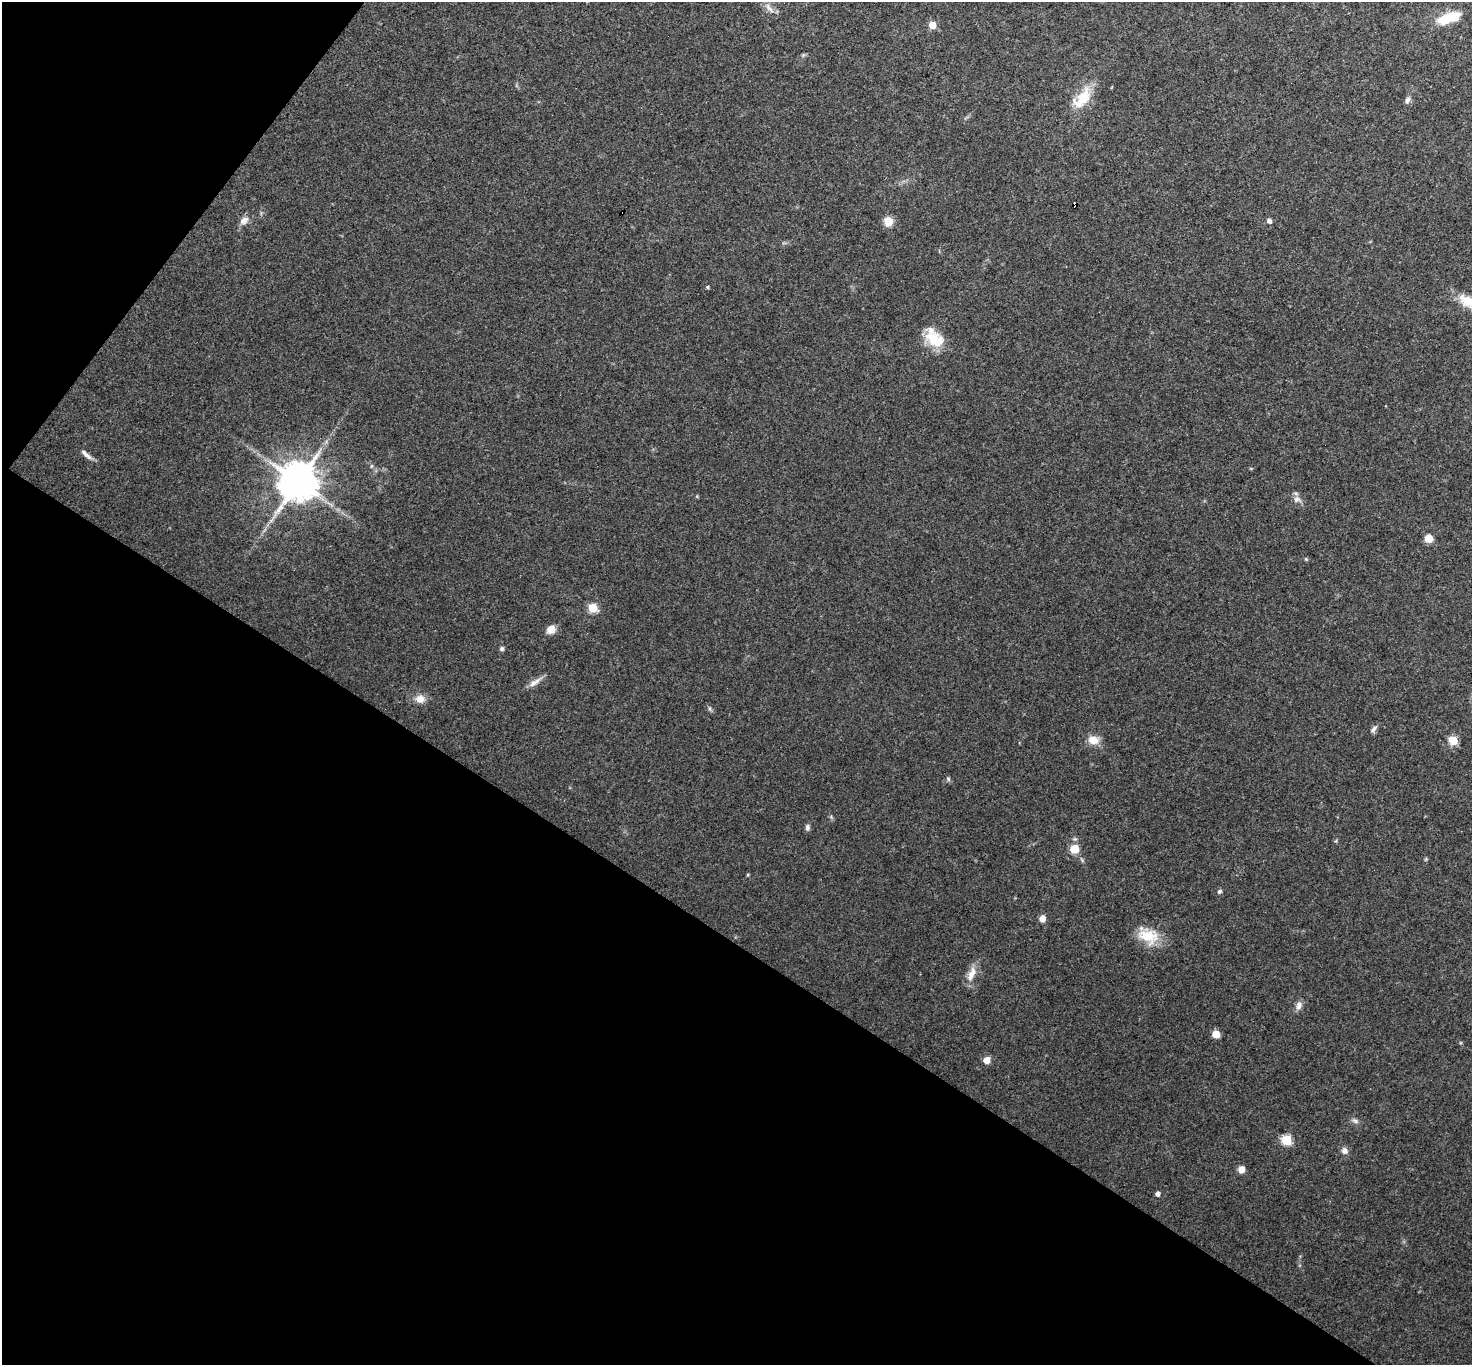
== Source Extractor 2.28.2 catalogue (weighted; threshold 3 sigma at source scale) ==
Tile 9 of 4 x 4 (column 1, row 3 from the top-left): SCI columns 1-1470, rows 1511-2873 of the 5882 x 5888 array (HDU 1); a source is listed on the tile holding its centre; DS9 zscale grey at full resolution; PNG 1474 x 1367 px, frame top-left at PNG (2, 2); no overlay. Shown black and unused: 35% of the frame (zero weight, under 3 of 4 exposures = <1% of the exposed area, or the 3 px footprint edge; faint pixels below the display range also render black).
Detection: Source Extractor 2.28.2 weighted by HDU 2 'WHT'; one run over the whole footprint, this tile lists its part. Background 0.0664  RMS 0.0077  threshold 0.0347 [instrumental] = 3 sigma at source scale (4.5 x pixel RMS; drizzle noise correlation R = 1.50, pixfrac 1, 0.05/0.05 arcsec/px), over >= 5 px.
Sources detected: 44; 1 cosmic-ray / hot-pixel residue — not listed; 1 inside a brighter listed object's ellipse — not listed separately; the other 42 listed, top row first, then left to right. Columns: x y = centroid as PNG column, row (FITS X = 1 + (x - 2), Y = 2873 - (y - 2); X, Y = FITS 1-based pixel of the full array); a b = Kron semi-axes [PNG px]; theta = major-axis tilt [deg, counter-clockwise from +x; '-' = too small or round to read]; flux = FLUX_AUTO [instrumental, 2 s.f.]
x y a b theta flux
769 8 16 6 -51 4
1448 18 26 10 21 21
932 25 5 5 - 15
1084 97 28 17 45 19
1407 100 10 6 58 2.1
1075 204 4 3 - 5.6
244 220 14 8 34 4.3
888 221 10 10 - 7.6
1269 221 5 5 - 2.5
707 287 4 3 - 1
1469 302 28 12 -31 15
934 339 27 17 -30 19
86 455 18 5 -44 3.7
371 466 6 4 88 1
298 482 11 10 - 2400
1297 499 10 7 8 3
1429 538 5 5 - 15
1306 559 4 4 - 0.79
593 608 5 5 - 33
551 629 11 9 37 5.3
502 648 5 5 - 1.6
534 682 19 6 33 4.7
420 699 10 9 - 6.1
1374 729 11 5 49 2.2
1093 740 12 10 -14 8.6
1453 741 5 5 - 32
948 779 6 5 - 1.2
807 827 8 6 86 1.9
1074 849 5 5 - 23
748 875 4 3 - 0.71
1220 891 6 5 - 1.5
1042 919 7 7 - 4.1
1148 936 27 18 -16 19
971 974 22 9 66 7.7
1299 1005 11 7 72 3.6
1216 1034 5 5 - 11
987 1060 5 5 - 9.8
1355 1121 8 5 -30 2.1
1287 1140 5 5 - 45
1345 1151 9 7 -53 3.2
1241 1169 5 5 - 8.8
1158 1194 4 4 - 2.8
Overlapping masked pixels (flux is a lower limit): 1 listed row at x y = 1075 204
Isophote crosses this tile's border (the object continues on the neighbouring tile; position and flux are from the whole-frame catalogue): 1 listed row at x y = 1469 302